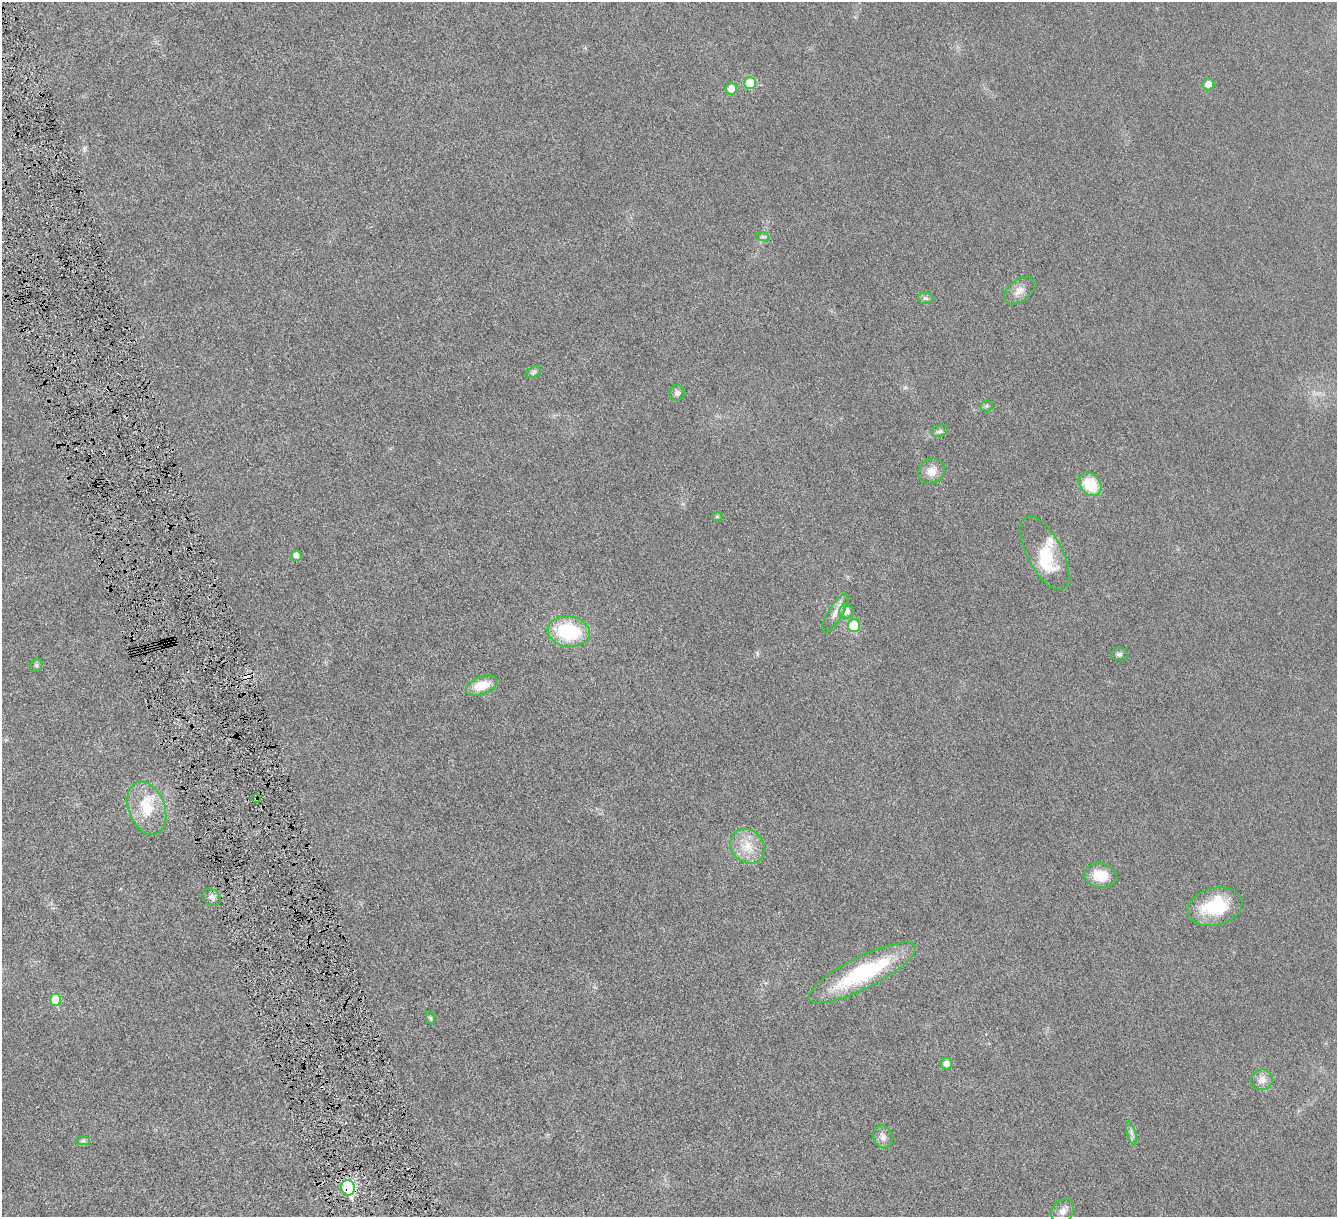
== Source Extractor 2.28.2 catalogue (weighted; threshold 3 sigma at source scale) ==
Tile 11 of 4 x 4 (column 3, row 3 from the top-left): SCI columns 2679-4013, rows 1498-2712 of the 5353 x 5300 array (HDU 1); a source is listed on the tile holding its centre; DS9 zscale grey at full resolution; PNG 1339 x 1219 px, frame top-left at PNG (2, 2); each listed source drawn as its Kron ellipse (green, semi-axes under 4 px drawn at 4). Shown black and unused: <1% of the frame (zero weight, under 4 of 8 exposures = <1% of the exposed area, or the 3 px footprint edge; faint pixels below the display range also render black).
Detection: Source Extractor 2.28.2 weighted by HDU 2 'WHT'; one run over the whole footprint, this tile lists its part. Background 0.0252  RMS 0.0048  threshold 0.0198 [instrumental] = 3 sigma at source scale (4.09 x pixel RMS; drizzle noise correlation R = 1.36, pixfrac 0.8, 0.05/0.05 arcsec/px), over >= 5 px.
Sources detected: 41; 1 inside a brighter object's white glare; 1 cosmic-ray / hot-pixel residue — neither listed nor drawn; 1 inside a brighter listed object's ellipse — not listed separately; the other 38 listed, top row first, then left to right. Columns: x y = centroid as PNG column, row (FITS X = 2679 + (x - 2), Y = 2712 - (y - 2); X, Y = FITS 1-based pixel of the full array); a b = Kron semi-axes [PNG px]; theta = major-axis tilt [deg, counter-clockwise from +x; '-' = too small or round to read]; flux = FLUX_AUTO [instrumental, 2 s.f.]
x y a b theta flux
750 83 6 5 - 13
1208 84 6 6 - 4.5
731 88 6 6 - 4.5
763 237 7 4 -18 0.79
1019 291 17 11 38 3.7
926 298 8 5 -4 1
534 372 8 5 28 1
677 393 8 7 - 1.5
987 406 6 5 - 0.8
940 431 8 5 18 1
932 471 14 12 37 4.5
1090 484 13 10 -50 14
717 516 6 4 0 0.43
1045 553 40 17 -62 17
296 555 5 5 - 2.3
846 611 7 7 - 3.7
835 613 22 7 59 3.3
854 626 6 6 - 14
569 631 21 15 -8 27
1119 654 8 6 7 1.1
36 665 7 5 46 0.81
482 685 16 9 20 8.5
256 798 5 3 - 0.52
147 808 27 18 -69 14
748 846 18 16 -46 8.1
1100 875 16 12 -10 8.8
212 897 10 7 -42 1.9
1215 907 28 19 14 21
862 973 59 16 27 42
55 1000 6 5 - 12
431 1018 7 4 -71 0.63
946 1064 6 5 - 2.6
1262 1080 11 10 - 3.2
1131 1133 12 3 -75 1.2
883 1137 11 9 -69 2.5
83 1141 7 4 0 0.72
348 1188 8 6 -75 56
1063 1211 13 10 49 2.7
Overlapping masked pixels (flux is a lower limit): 2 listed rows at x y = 256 798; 348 1188